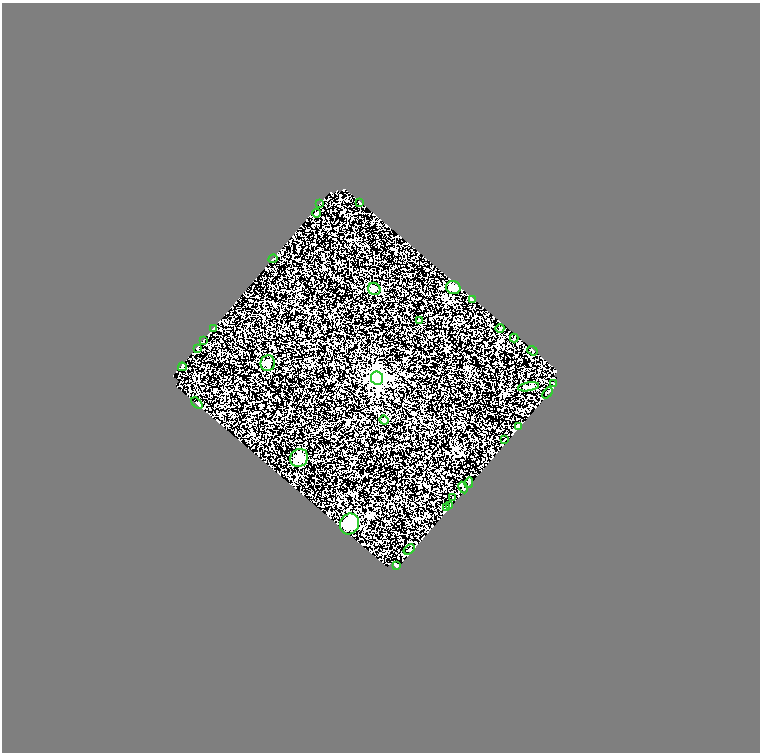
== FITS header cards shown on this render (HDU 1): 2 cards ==
NAXIS1  =                  758
NAXIS2  =                  750

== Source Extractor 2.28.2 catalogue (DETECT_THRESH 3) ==
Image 758 x 750 px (HDU 1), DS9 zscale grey, 1 PNG px = 1 image px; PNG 762 x 754 px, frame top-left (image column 1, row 750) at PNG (2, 3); each listed source drawn as its Kron ellipse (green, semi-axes under 4 px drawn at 4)
Background 0.562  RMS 0.15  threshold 0.441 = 3 sigma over >= 5 px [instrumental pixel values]
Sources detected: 33; all 33 listed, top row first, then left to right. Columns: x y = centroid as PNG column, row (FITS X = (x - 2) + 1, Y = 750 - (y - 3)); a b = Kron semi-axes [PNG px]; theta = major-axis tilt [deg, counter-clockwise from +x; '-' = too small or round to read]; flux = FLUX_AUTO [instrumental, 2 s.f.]
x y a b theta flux
360 203 3 2 - 6.6
320 204 3 2 - 6.8
316 213 4 2 - 7.8
273 259 4 2 - 7.5
453 287 7 6 - 110
374 289 6 6 - 23
473 300 4 2 - 7.9
420 321 3 2 - 8.9
214 328 3 2 - 6.8
500 328 4 3 - 7.4
514 338 4 4 - 6.8
203 341 3 2 - 10
198 348 3 2 - 12
532 351 5 2 - 6.2
268 363 8 7 - 27
182 367 4 2 - 9.9
377 378 6 6 - 2100
553 383 3 2 - 6.2
528 387 11 3 9 18
547 393 6 2 47 7.8
197 403 7 4 -43 7.3
384 420 4 4 - 12
519 427 4 4 - 97
505 439 3 2 - 4.5
299 458 9 8 - 70
469 483 5 2 - 13
463 487 6 2 -60 13
452 498 3 2 - 8
450 506 4 2 - 5.6
446 508 4 3 - 7.4
350 524 10 9 - 300
409 550 6 4 35 9.6
396 565 4 3 - 13